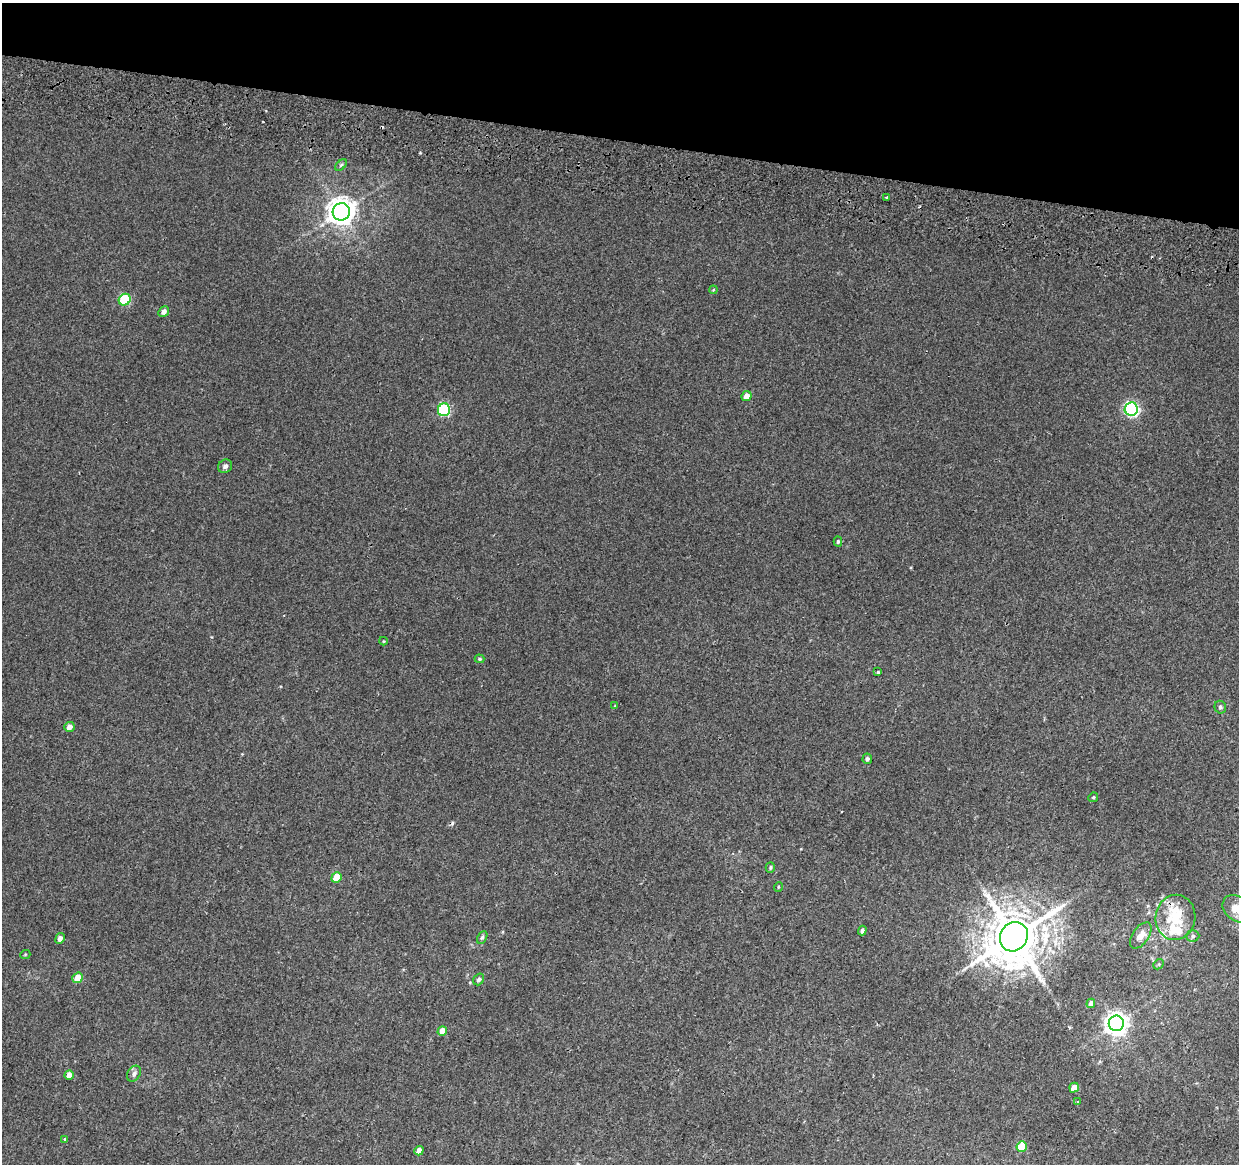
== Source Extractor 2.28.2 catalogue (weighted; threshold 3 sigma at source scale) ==
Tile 2 of 4 x 4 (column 2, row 1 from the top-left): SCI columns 1250-2486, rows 3768-4929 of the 4984 x 5270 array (HDU 1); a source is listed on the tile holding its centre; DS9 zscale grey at full resolution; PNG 1241 x 1166 px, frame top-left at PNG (2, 3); each listed source drawn as its Kron ellipse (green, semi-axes under 4 px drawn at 4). Shown black and unused: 12% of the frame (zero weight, under 2 of 3 exposures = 3% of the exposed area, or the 3 px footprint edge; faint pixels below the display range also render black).
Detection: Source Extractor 2.28.2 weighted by HDU 2 'WHT'; one run over the whole footprint, this tile lists its part. Background 0.00417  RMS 0.0043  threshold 0.0193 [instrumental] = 3 sigma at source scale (4.5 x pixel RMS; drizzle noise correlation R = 1.50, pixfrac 1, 0.0396/0.0396 arcsec/px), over >= 5 px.
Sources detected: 53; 2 cosmic-ray / hot-pixel residue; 1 long thin detection or spike segment (spike, bleed or trail) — neither listed nor drawn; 6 inside a brighter listed object's ellipse — not listed separately; the other 44 listed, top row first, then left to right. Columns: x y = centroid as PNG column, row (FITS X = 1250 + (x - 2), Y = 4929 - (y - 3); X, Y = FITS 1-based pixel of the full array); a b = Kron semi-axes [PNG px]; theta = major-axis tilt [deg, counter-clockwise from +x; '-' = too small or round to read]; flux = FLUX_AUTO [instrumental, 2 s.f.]
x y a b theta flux
341 165 7 4 45 0.66
886 197 3 2 - 0.83
341 212 9 8 - 510
713 290 4 3 - 0.38
125 300 6 5 - 26
164 312 6 5 - 1.8
746 396 5 4 - 3.5
1131 409 6 6 - 91
444 410 6 6 - 41
225 466 7 6 - 1.4
838 541 5 4 - 0.66
383 641 4 4 - 0.41
480 659 5 4 - 0.55
878 672 4 3 - 1.2
615 706 4 4 - 0.43
1220 707 6 5 - 0.92
69 727 5 5 - 2.7
867 759 5 5 - 1.1
1093 797 5 4 - 0.49
770 867 5 4 - 0.6
336 877 5 4 - 9.1
778 887 5 3 - 0.4
1238 909 17 12 -35 8.7
1175 917 22 20 81 13
862 930 5 3 - 1
1141 935 15 8 55 4.1
1193 936 6 5 - 1
482 937 7 4 62 0.83
1014 937 15 13 56 2400
60 938 5 4 - 2
25 955 5 3 - 0.35
1159 964 6 4 44 0.51
78 978 5 5 - 6.3
479 979 6 5 - 0.98
1091 1003 5 4 - 2.3
1116 1023 8 7 - 330
442 1031 5 4 - 4.4
134 1074 8 6 58 1.6
69 1075 5 4 - 2.9
1074 1088 5 4 - 6.5
1078 1102 4 3 - 0.56
64 1139 4 4 - 0.66
1022 1146 5 5 - 13
419 1151 5 4 - 3.1
Isophote crosses this tile's border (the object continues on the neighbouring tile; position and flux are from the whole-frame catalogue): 1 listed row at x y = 1238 909